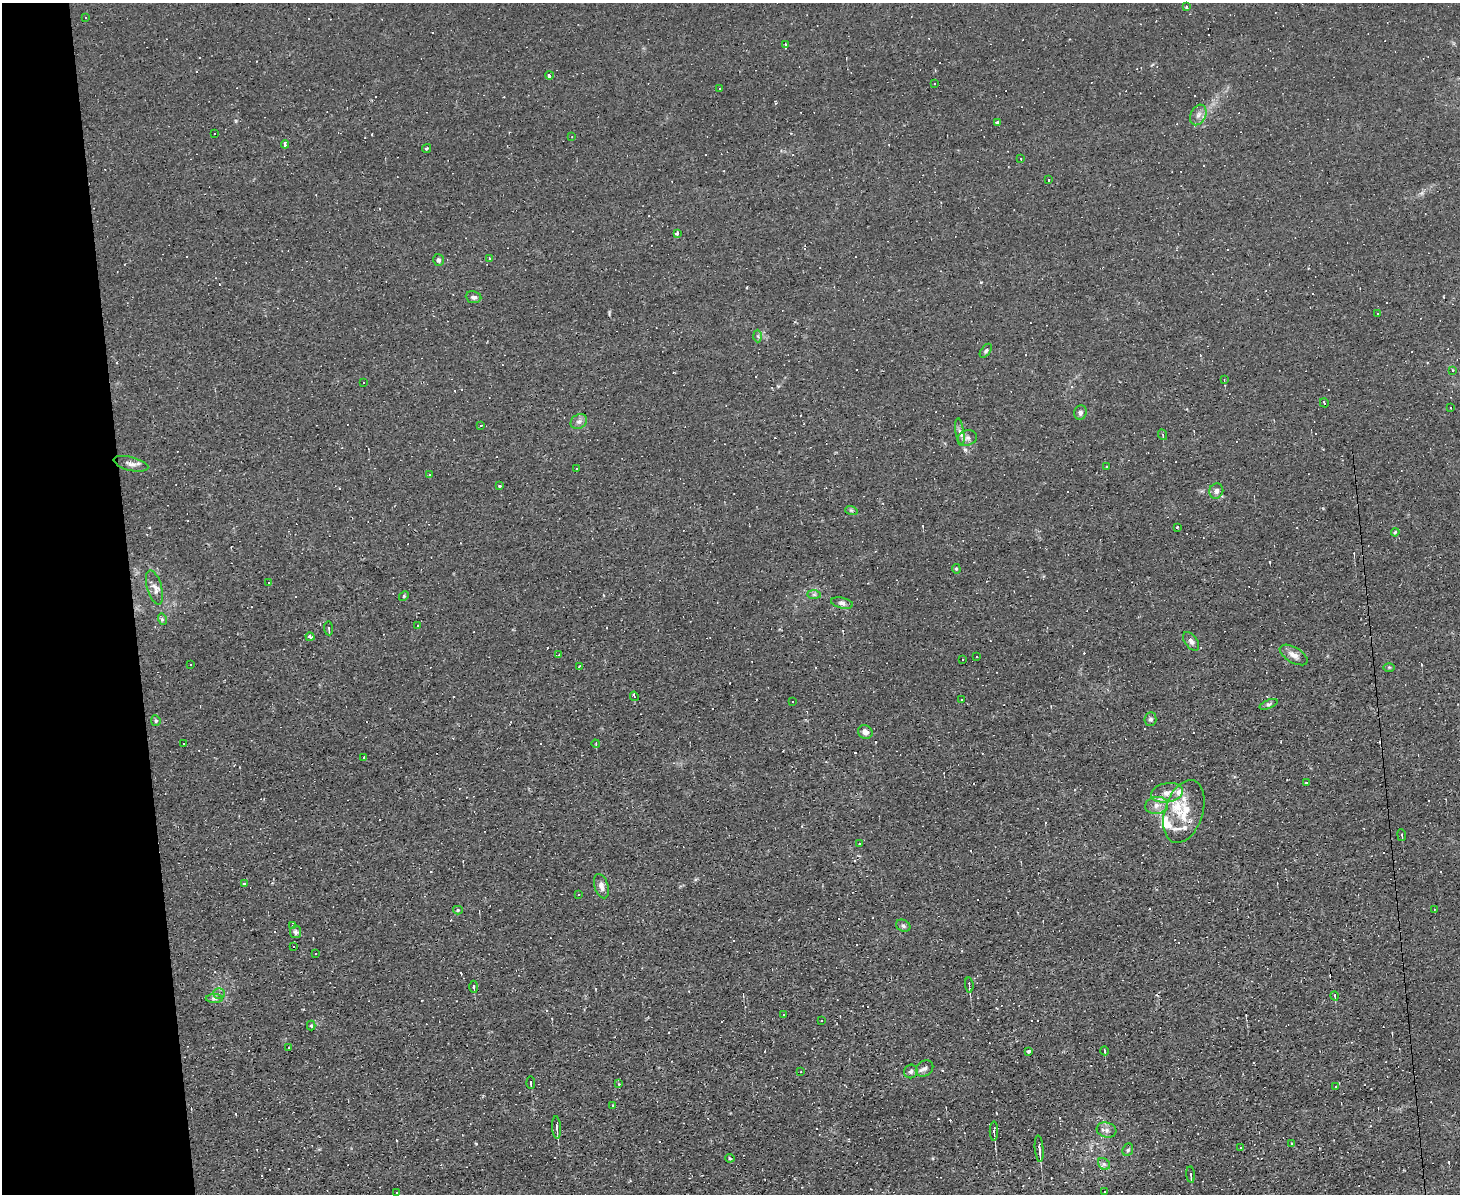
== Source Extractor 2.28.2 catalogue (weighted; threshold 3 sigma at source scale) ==
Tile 4 of 3 x 4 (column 1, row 2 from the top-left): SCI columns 128-1585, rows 2383-3574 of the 4742 x 4765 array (HDU 1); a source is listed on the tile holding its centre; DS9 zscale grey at full resolution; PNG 1462 x 1196 px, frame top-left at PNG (2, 3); each listed source drawn as its Kron ellipse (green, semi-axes under 4 px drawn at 4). Shown black and unused: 9% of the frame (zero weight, under 2 of 3 exposures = <1% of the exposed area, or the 3 px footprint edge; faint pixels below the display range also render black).
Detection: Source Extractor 2.28.2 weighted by HDU 2 'WHT'; one run over the whole footprint, this tile lists its part. Background 0.0153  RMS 0.0039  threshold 0.0178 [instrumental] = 3 sigma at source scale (4.5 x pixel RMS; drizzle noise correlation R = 1.50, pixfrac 1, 0.05/0.05 arcsec/px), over >= 5 px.
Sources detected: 217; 95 cosmic-ray / hot-pixel residue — neither listed nor drawn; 7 inside a brighter listed object's ellipse — not listed separately; the other 115 listed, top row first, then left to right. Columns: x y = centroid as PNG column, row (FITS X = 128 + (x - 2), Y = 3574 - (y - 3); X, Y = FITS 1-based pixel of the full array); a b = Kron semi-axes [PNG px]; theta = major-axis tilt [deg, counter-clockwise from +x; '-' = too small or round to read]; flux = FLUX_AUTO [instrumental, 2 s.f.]
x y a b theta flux
1186 7 4 3 - 0.55
86 17 3 2 - 0.3
785 45 3 2 - 0.58
549 75 4 3 - 3
934 84 2 2 - 0.34
719 88 3 3 - 1.4
1198 115 11 7 63 2.1
997 123 3 3 - 0.7
215 133 3 3 - 0.87
572 137 2 2 - 0.24
285 144 4 3 - 2.8
426 148 4 3 - 0.82
1021 159 3 2 - 0.29
1048 180 3 2 - 0.43
677 234 3 3 - 10
489 258 3 3 - 1.2
438 260 6 5 - 1
474 297 8 6 -7 1.4
1377 313 3 2 - 0.37
758 336 6 4 -88 0.61
986 351 8 4 54 0.76
1453 370 3 2 - 0.47
1224 380 4 2 - 0.3
363 383 3 3 - 1.4
1324 403 5 3 - 3.6
1451 407 3 3 - 5.7
1080 413 7 6 - 1.2
579 421 9 7 34 1.6
481 425 3 3 - 0.95
960 432 14 4 -82 1.6
1163 435 5 3 - 0.34
967 438 10 7 14 1.9
131 464 18 7 -14 2.2
1106 467 3 2 - 0.83
576 469 3 2 - 0.28
430 475 3 3 - 1.1
500 486 4 3 - 0.83
1216 491 8 7 - 1.6
851 510 6 4 -18 0.6
1177 528 3 3 - 1.6
1395 532 4 3 - 0.38
956 569 5 4 - 0.51
268 583 3 3 - 1.3
154 587 17 7 -74 2.6
814 594 7 4 -1 0.79
404 596 5 4 - 0.47
842 603 11 5 -12 1.5
162 619 6 4 -75 0.7
417 625 2 2 - 0.47
329 628 7 3 -85 0.58
310 637 4 3 - 4.1
1191 641 11 6 -54 1.5
559 655 4 3 - 0.32
1294 655 15 7 -31 2.9
977 656 3 2 - 0.49
963 660 3 2 - 0.56
191 665 2 2 - 0.27
579 666 3 2 - 0.38
1389 667 6 4 0 0.57
634 696 5 2 - 1.3
962 700 3 3 - 2.7
793 702 3 2 - 0.44
1269 704 9 4 22 0.96
1150 719 7 6 - 0.94
156 721 5 4 - 0.58
865 732 7 6 - 2.1
184 744 3 3 - 2.8
596 744 4 2 - 0.31
364 757 3 3 - 2.2
1306 782 3 2 - 0.6
1167 793 16 9 9 3.8
1157 805 11 8 7 2.8
1184 812 32 19 72 11
1402 835 6 3 -82 0.44
859 844 3 2 - 0.34
244 884 4 4 - 0.51
601 886 12 7 -72 2.1
579 894 3 3 - 0.73
458 910 5 4 - 0.53
1434 910 3 2 - 0.27
293 925 3 3 - 2.1
903 926 7 5 -29 1.1
296 932 6 5 - 1.4
293 947 3 2 - 0.47
315 953 3 3 - 1.3
969 985 8 3 -86 1
474 987 6 3 -88 0.52
219 993 5 5 - 0.82
1335 996 5 3 - 0.35
214 998 8 4 0 0.85
784 1015 3 3 - 1.3
821 1021 2 2 - 0.41
311 1026 5 4 - 0.58
288 1048 3 3 - 0.88
1029 1051 3 3 - 0.78
1105 1051 4 3 - 0.36
924 1068 9 7 34 1.5
911 1071 7 6 - 1.1
801 1072 3 2 - 0.23
531 1083 6 2 -84 0.56
619 1084 3 3 - 0.39
1335 1086 3 2 - 0.37
613 1105 3 3 - 0.46
557 1127 11 3 -86 1.3
1107 1130 10 7 -15 1.7
994 1131 9 3 -90 1.3
1292 1143 3 3 - 0.93
1240 1148 3 3 - 0.7
1039 1149 13 3 -85 2.3
1128 1150 6 5 - 0.78
730 1158 5 4 - 0.44
1104 1164 7 5 -44 0.98
1191 1175 8 3 -84 0.62
396 1192 3 2 - 0.47
1104 1192 3 3 - 3.7
Unlisted compact peaks at least as high as the median listed source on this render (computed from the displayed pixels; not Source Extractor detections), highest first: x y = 965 450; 236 121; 981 282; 778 386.